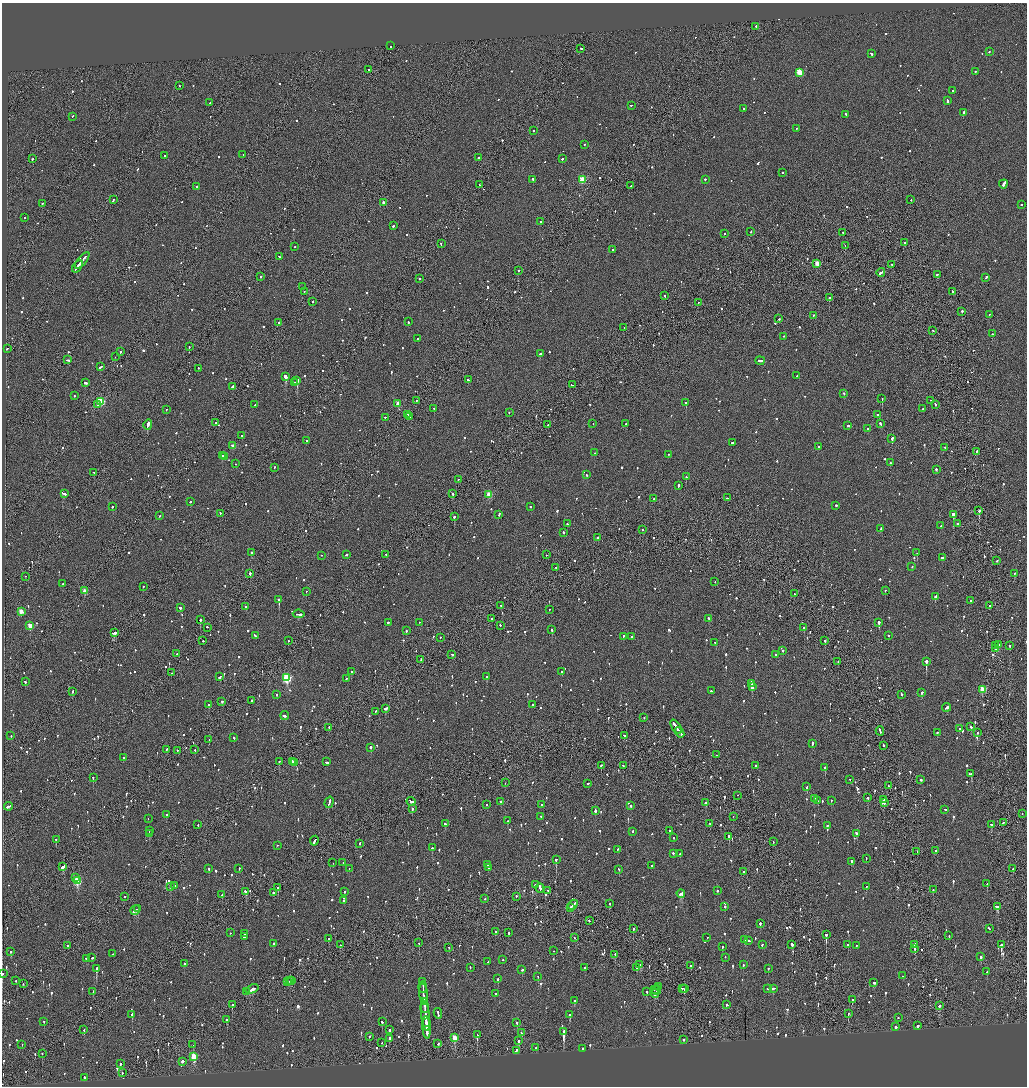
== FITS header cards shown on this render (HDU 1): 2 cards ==
NAXIS1  =                 2050
NAXIS2  =                 2168

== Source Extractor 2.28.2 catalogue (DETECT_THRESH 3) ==
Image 2050 x 2168 px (HDU 1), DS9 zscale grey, zoomed out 1/2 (1 PNG px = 2 x 2 image px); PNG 1029 x 1088 px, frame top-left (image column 2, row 2168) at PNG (2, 3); each listed source drawn as its Kron ellipse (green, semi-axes under 4 px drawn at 4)
Background -0.105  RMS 0.11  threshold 0.319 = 3 sigma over >= 5 px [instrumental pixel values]
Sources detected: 1416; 58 cannot appear on this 1/2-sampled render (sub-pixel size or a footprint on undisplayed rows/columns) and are neither listed nor drawn; of the other 1358, the 500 brightest by FLUX_AUTO listed and drawn (858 fainter detections omitted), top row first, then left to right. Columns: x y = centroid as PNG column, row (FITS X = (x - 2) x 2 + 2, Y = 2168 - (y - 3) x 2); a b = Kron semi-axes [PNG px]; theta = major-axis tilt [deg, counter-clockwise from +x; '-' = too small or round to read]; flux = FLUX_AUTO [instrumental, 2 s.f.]
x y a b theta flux
756 27 2 2 - 270
390 46 2 2 - 130
581 49 2 2 - 140
989 52 2 2 - 120
871 54 3 2 - 210
369 70 2 2 - 100
976 72 2 1 - 95
799 73 3 3 - 840
180 86 3 1 - 150
953 91 2 1 - 120
947 101 3 2 - 180
210 103 3 2 - 150
631 106 2 2 - 110
744 109 2 2 - 160
964 113 2 2 - 480
846 115 3 2 - 160
73 117 2 2 - 90
796 129 2 2 - 150
533 131 2 2 - 180
584 145 2 2 - 100
243 155 2 2 - 93
165 156 2 2 - 140
479 158 2 2 - 120
33 159 3 2 - 160
562 159 3 2 - 140
782 173 2 2 - 160
533 180 2 2 - 340
582 180 3 3 - 910
705 180 2 2 - 330
1003 184 4 2 - 660
479 185 2 2 - 120
631 186 2 2 - 120
197 187 2 2 - 98
113 200 3 1 - 190
911 200 2 2 - 150
383 203 2 2 - 120
42 204 2 2 - 170
1021 205 2 2 - 120
25 218 2 2 - 320
540 222 2 2 - 99
393 226 2 2 - 140
751 232 3 2 - 93
843 233 2 2 - 110
725 234 2 1 - 96
905 243 2 2 - 100
441 244 3 2 - 110
845 246 2 1 - 190
294 247 2 2 - 120
613 250 2 2 - 100
279 257 2 2 - 320
82 261 10 2 50 740
817 264 3 2 - 410
891 265 3 2 - 150
77 267 7 2 55 580
518 271 2 1 - 430
881 273 4 2 - 270
937 275 2 2 - 180
261 277 2 2 - 470
986 278 3 2 - 150
419 279 2 2 - 190
303 287 2 1 - 100
304 292 2 2 - 110
953 292 2 2 - 120
664 296 2 2 - 120
829 298 2 2 - 1100
313 302 2 2 - 150
698 303 2 2 - 120
962 312 2 2 - 760
989 315 2 2 - 190
813 316 2 2 - 110
779 319 2 2 - 160
408 322 2 2 - 150
278 323 2 2 - 210
624 328 2 2 - 91
933 331 2 2 - 94
992 334 2 2 - 110
784 337 2 2 - 93
417 339 2 1 - 130
189 347 2 1 - 220
7 349 2 2 - 98
120 352 2 2 - 200
540 354 2 2 - 330
115 357 2 1 - 96
67 360 4 2 - 180
760 361 4 2 - 280
101 367 4 2 - 300
198 369 2 2 - 140
797 376 2 2 - 140
286 377 3 2 - 4100
468 380 2 2 - 110
297 381 2 2 - 5800
85 383 3 2 - 400
295 383 2 1 - 150
572 385 4 2 - 240
232 387 3 2 - 210
844 394 2 2 - 150
74 396 2 2 - 150
882 399 2 2 - 390
416 401 2 1 - 320
930 401 2 1 - 170
101 402 3 3 - 1200
686 403 2 2 - 620
398 404 3 2 - 220
98 405 2 2 - 210
255 405 2 2 - 130
935 405 3 2 - 170
434 409 2 2 - 250
923 409 2 2 - 140
166 410 2 2 - 110
509 413 2 2 - 150
408 415 4 1 - 440
878 415 2 2 - 150
409 417 2 2 - 350
385 418 2 2 - 120
216 423 2 2 - 140
593 424 2 1 - 92
625 424 2 2 - 110
880 424 3 2 - 260
148 425 5 2 - 2800
548 425 2 1 - 130
848 426 2 2 - 230
868 429 2 2 - 400
242 436 3 2 - 250
892 439 2 2 - 590
306 441 2 2 - 120
732 443 2 2 - 360
233 446 3 2 - 200
818 447 2 2 - 140
945 448 2 2 - 130
976 452 3 2 - 300
594 453 2 2 - 130
668 455 2 2 - 120
222 456 3 2 - 340
225 457 2 2 - 230
890 463 2 2 - 100
236 464 2 1 - 170
274 468 2 1 - 120
936 470 2 2 - 290
94 473 2 2 - 110
587 475 2 2 - 120
686 477 2 2 - 160
458 480 2 1 - 140
678 486 3 2 - 150
64 494 4 2 - 330
453 494 2 2 - 440
489 495 3 3 - 580
727 498 3 2 - 110
654 499 2 2 - 100
190 502 2 1 - 110
836 506 2 2 - 180
112 507 2 2 - 160
530 507 2 2 - 110
979 511 2 2 - 2100
220 514 2 1 - 260
499 515 3 2 - 230
953 515 2 2 - 2300
160 516 2 2 - 130
454 517 2 2 - 1000
567 524 2 2 - 120
957 524 2 2 - 130
941 526 4 2 - 240
881 529 3 2 - 230
642 530 2 1 - 140
563 533 2 2 - 92
598 538 2 2 - 110
252 553 2 2 - 140
917 553 2 2 - 370
346 555 2 2 - 180
386 555 2 2 - 110
546 555 2 2 - 95
321 556 2 2 - 100
943 558 4 2 - 180
997 561 2 2 - 100
912 567 2 2 - 92
556 568 2 1 - 340
250 574 2 2 - 920
1015 574 2 2 - 260
25 577 2 1 - 220
715 582 2 1 - 200
63 584 2 2 - 220
143 587 2 1 - 130
85 591 3 2 - 310
885 591 2 2 - 110
306 592 2 2 - 130
795 594 3 1 - 100
935 597 2 2 - 280
279 600 3 2 - 1000
970 601 2 1 - 93
501 606 2 2 - 130
989 606 2 1 - 140
245 607 2 2 - 140
180 608 2 2 - 290
549 610 2 1 - 90
21 612 3 3 - 310
299 614 6 2 -6 380
492 619 2 2 - 340
709 619 3 2 - 140
200 620 2 2 - 390
388 623 2 2 - 180
419 623 2 1 - 150
879 623 2 2 - 620
30 626 3 3 - 390
500 626 2 2 - 150
208 628 3 2 - 320
804 628 2 2 - 180
552 630 2 2 - 260
406 631 2 2 - 140
114 633 3 2 - 600
255 636 4 2 - 190
888 636 2 2 - 120
623 637 2 2 - 140
631 637 2 2 - 120
440 638 2 2 - 92
203 641 2 2 - 130
288 641 2 2 - 100
825 641 2 2 - 370
715 643 2 2 - 260
999 645 3 2 - 300
996 646 4 2 - 280
1009 646 3 2 - 190
996 649 2 2 - 120
783 651 2 2 - 100
177 654 2 1 - 110
452 655 2 2 - 290
776 655 2 2 - 210
421 660 2 2 - 99
838 662 2 1 - 130
926 662 2 2 - 2700
352 672 2 2 - 260
562 672 2 1 - 120
171 673 2 2 - 120
220 677 3 2 - 150
487 677 2 2 - 170
287 678 4 3 - 1700
346 679 2 2 - 100
25 682 2 2 - 120
751 684 4 2 - 690
752 687 3 2 - 1000
982 690 3 3 - 610
711 691 2 2 - 130
72 692 2 2 - 150
922 693 3 2 - 270
277 695 2 2 - 120
901 695 3 2 - 190
251 701 2 1 - 210
222 702 2 2 - 120
209 705 2 2 - 330
533 705 2 2 - 150
947 708 4 2 - 320
386 709 3 2 - 410
376 712 2 2 - 110
285 716 4 2 - 210
644 718 2 1 - 150
676 727 8 2 -56 810
971 727 3 2 - 160
329 728 2 1 - 150
959 729 2 2 - 160
880 731 4 2 - 420
679 733 6 2 -52 750
937 733 2 1 - 460
977 733 2 1 - 91
11 736 2 2 - 130
624 736 2 2 - 100
234 738 2 2 - 310
209 740 2 1 - 110
812 744 3 2 - 160
883 746 3 1 - 140
371 748 2 2 - 1100
166 750 3 2 - 110
195 750 2 2 - 140
177 751 2 1 - 160
717 755 2 1 - 150
123 758 2 2 - 170
279 762 2 2 - 320
293 762 3 2 - 320
326 762 3 2 - 330
295 763 3 2 - 420
601 766 2 2 - 220
623 766 3 2 - 150
756 766 2 2 - 180
825 768 2 2 - 500
971 774 3 2 - 580
93 778 2 2 - 390
850 780 2 1 - 94
921 780 2 2 - 230
505 783 2 1 - 110
588 784 2 2 - 120
888 786 2 2 - 120
807 787 3 2 - 130
738 795 2 1 - 110
868 798 2 2 - 470
814 799 2 2 - 220
884 800 2 2 - 160
818 801 2 2 - 300
831 801 2 2 - 110
411 802 4 2 - 310
501 802 2 2 - 110
329 803 6 2 73 360
705 803 3 2 - 200
884 803 2 2 - 320
487 805 2 2 - 130
541 805 2 2 - 110
631 806 2 2 - 510
8 807 4 2 - 250
412 809 2 2 - 180
945 810 2 2 - 140
595 811 3 2 - 720
1022 814 2 1 - 120
166 815 2 2 - 150
541 817 2 2 - 94
733 817 2 1 - 130
148 819 2 2 - 120
507 821 2 2 - 110
1003 823 2 2 - 110
445 824 3 2 - 210
709 824 2 2 - 140
198 825 2 2 - 140
991 825 2 2 - 140
827 826 2 2 - 140
149 831 2 2 - 390
669 831 2 2 - 340
633 832 2 2 - 140
149 834 2 2 - 470
856 834 3 2 - 290
729 837 2 2 - 600
673 838 2 2 - 120
56 840 2 2 - 150
314 841 5 2 - 360
773 842 2 1 - 110
360 844 3 2 - 100
278 846 2 1 - 120
432 848 2 2 - 200
617 850 3 2 - 120
935 851 2 2 - 200
917 852 2 2 - 120
673 854 2 2 - 150
680 854 2 2 - 140
866 859 2 1 - 270
556 860 2 2 - 560
851 862 4 2 - 250
333 863 2 1 - 390
343 863 2 2 - 190
488 865 2 2 - 100
652 866 2 2 - 98
63 867 4 2 - 1200
489 868 2 2 - 120
209 869 2 2 - 150
239 869 2 2 - 140
349 869 2 1 - 100
1013 869 2 2 - 140
619 870 2 2 - 100
743 872 2 1 - 200
76 878 2 2 - 96
77 881 3 3 - 1100
987 884 2 2 - 180
535 885 2 2 - 740
175 886 2 2 - 130
170 887 2 2 - 220
866 887 2 1 - 190
278 888 2 2 - 400
540 889 4 2 - 790
933 890 2 2 - 190
548 891 2 1 - 90
717 891 2 2 - 95
246 892 3 2 - 150
345 892 2 2 - 93
273 893 2 2 - 380
681 894 4 2 - 560
222 895 2 2 - 110
124 897 2 1 - 240
516 897 2 1 - 280
485 899 2 2 - 130
343 901 2 2 - 290
610 904 2 2 - 150
573 905 5 2 - 320
725 907 2 2 - 130
997 907 3 3 - 710
570 908 4 2 - 200
138 909 2 2 - 350
135 911 5 2 - 350
589 921 2 2 - 120
760 924 2 2 - 180
633 929 2 2 - 170
989 929 3 2 - 130
495 932 2 2 - 130
230 933 2 2 - 160
509 933 2 2 - 200
245 934 2 2 - 570
826 935 3 2 - 940
949 936 2 2 - 110
244 937 2 2 - 940
574 938 2 1 - 92
707 938 2 1 - 99
329 939 2 2 - 110
745 940 3 2 - 230
749 941 2 2 - 170
419 943 2 2 - 420
274 944 2 2 - 240
340 945 2 1 - 210
762 945 2 2 - 92
792 945 3 2 - 230
848 945 2 2 - 330
915 945 2 2 - 170
1001 945 2 2 - 1700
67 946 2 2 - 100
856 946 2 2 - 120
722 947 2 2 - 250
449 948 2 1 - 100
914 949 3 2 - 170
553 951 2 1 - 97
11 952 2 2 - 230
112 954 2 1 - 400
615 955 2 1 - 100
981 957 2 2 - 140
92 958 2 2 - 110
725 958 2 2 - 93
86 959 2 2 - 100
503 960 2 2 - 110
488 962 2 2 - 180
185 964 2 2 - 120
640 965 3 2 - 320
743 965 2 2 - 96
691 966 2 1 - 680
470 968 2 2 - 120
584 968 2 2 - 390
637 968 2 2 - 120
96 969 3 2 - 960
768 969 2 2 - 120
522 970 2 2 - 220
987 972 2 2 - 91
2 974 2 2 - 120
902 976 2 2 - 110
538 977 2 2 - 110
498 979 2 2 - 200
16 981 2 2 - 100
290 981 3 2 - 110
292 981 3 2 - 140
287 982 2 1 - 230
422 982 4 1 - 340
874 983 3 2 - 140
23 984 2 1 - 100
423 987 6 1 90 530
658 987 2 1 - 140
252 989 7 2 21 970
682 989 2 2 - 99
684 989 2 2 - 560
767 989 2 2 - 110
774 989 4 2 - 250
654 990 3 2 - 98
657 991 5 1 - 290
93 992 2 2 - 170
246 992 2 1 - 150
647 992 2 2 - 99
423 994 10 2 -86 1100
495 994 2 2 - 130
655 994 4 2 - 310
852 1000 2 2 - 360
575 1001 3 2 - 160
424 1002 4 2 - 350
232 1005 2 2 - 240
726 1005 2 2 - 500
939 1006 3 2 - 200
425 1008 5 2 - 450
438 1014 5 2 - 470
848 1014 2 1 - 140
132 1015 3 2 - 330
570 1015 2 2 - 630
425 1016 15 2 -84 960
898 1018 2 2 - 150
227 1020 3 2 - 140
44 1022 2 2 - 120
382 1022 2 2 - 180
426 1023 3 2 - 320
517 1023 2 2 - 940
918 1026 2 2 - 570
895 1027 2 2 - 2000
427 1028 11 2 -85 1100
84 1030 2 1 - 200
389 1030 3 2 - 380
564 1032 3 2 - 3600
521 1033 2 2 - 130
477 1035 2 2 - 340
369 1037 2 2 - 100
455 1038 3 3 - 540
390 1039 2 2 - 630
684 1040 2 2 - 240
519 1041 2 2 - 490
382 1043 2 1 - 110
438 1044 2 2 - 93
22 1045 2 2 - 230
193 1045 2 1 - 180
536 1048 2 2 - 150
583 1049 2 2 - 100
516 1051 4 2 - 410
42 1054 3 2 - 110
194 1057 4 3 - 750
182 1062 2 2 - 4600
121 1064 3 2 - 310
122 1073 2 1 - 110
84 1078 2 2 - 500
At the frame edge (FLAGS 8, measured only in part): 1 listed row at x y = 2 974
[858 fainter detections neither listed nor drawn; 58 sub-pixel or undisplayed-footprint detections neither listed nor drawn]